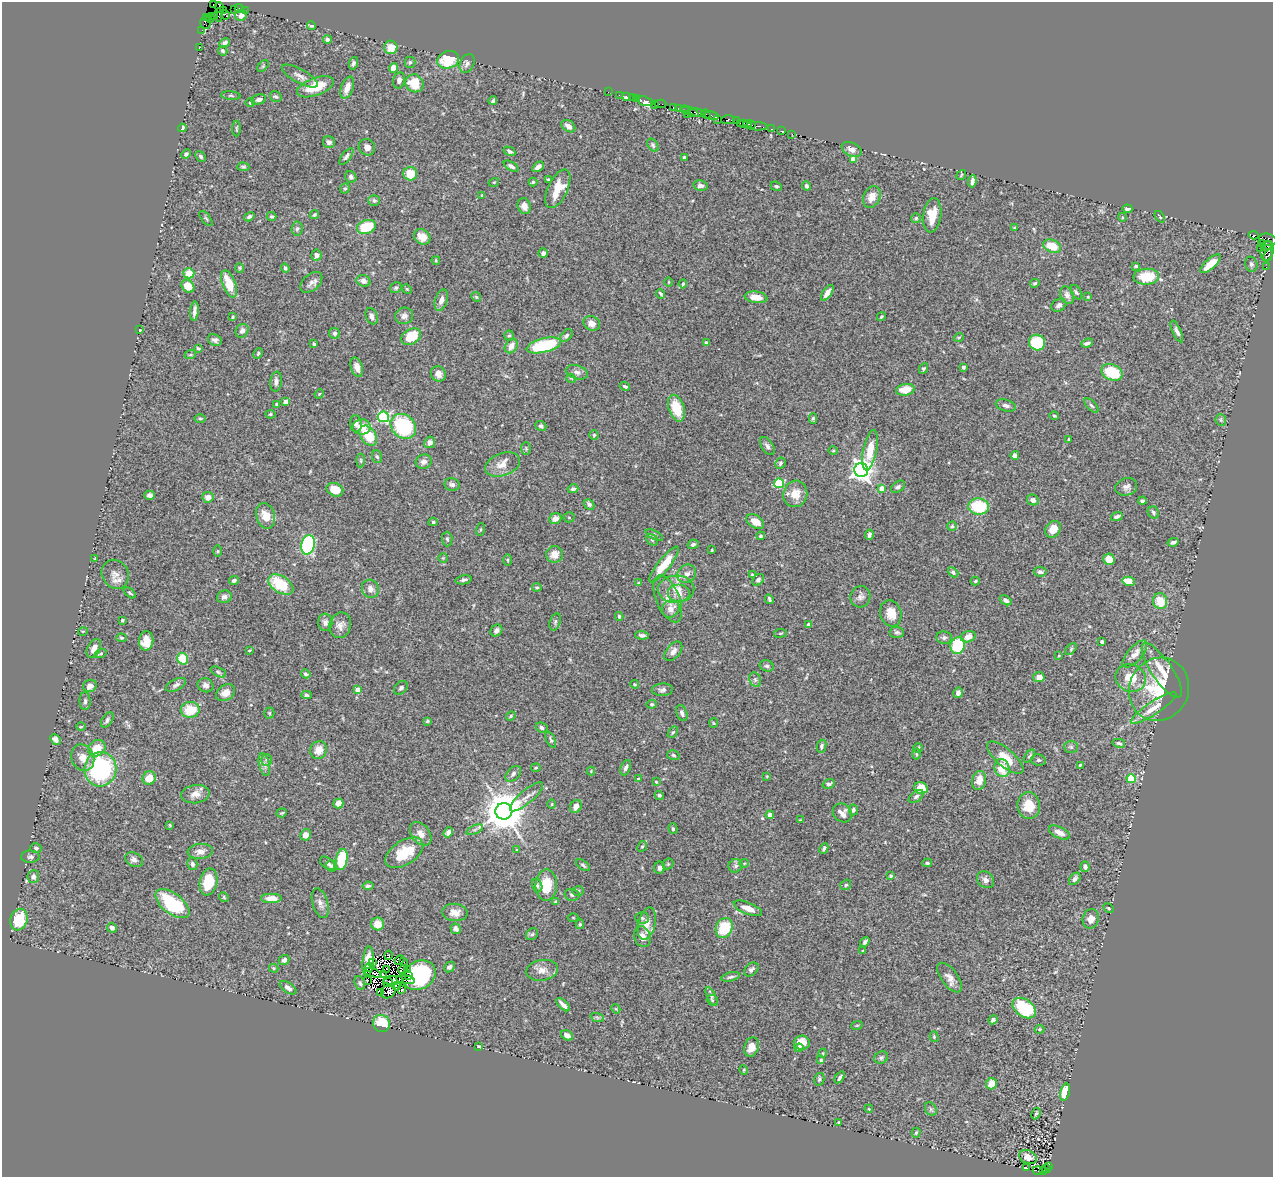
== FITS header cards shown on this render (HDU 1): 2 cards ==
NAXIS1  =                 1271
NAXIS2  =                 1175

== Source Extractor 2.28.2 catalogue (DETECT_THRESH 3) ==
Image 1271 x 1175 px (HDU 1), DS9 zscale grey, 1 PNG px = 1 image px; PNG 1275 x 1179 px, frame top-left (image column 1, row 1175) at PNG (2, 2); each listed source drawn as its Kron ellipse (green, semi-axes under 4 px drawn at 4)
Background 0.89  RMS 0.041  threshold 0.123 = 3 sigma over >= 5 px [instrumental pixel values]
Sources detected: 519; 10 with non-positive FLUX_AUTO (blend fragments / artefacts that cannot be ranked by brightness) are neither listed nor drawn; of the other 509, the 500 brightest by FLUX_AUTO listed and drawn (9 fainter detections omitted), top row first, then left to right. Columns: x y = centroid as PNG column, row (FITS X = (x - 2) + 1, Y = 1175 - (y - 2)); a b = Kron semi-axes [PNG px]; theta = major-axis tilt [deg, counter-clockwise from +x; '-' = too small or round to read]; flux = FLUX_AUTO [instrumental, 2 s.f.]
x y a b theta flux
213 4 3 3 - 40
219 7 5 3 - 63
239 8 4 3 - 72
234 9 3 2 - 55
223 10 2 2 - 2
245 10 2 2 - 15
219 15 6 3 -89 120
225 15 5 3 - 33
241 15 6 5 - 15
206 17 2 2 - 11
214 17 2 2 - 27
210 18 4 2 - 32
205 22 6 5 - 220
312 26 4 3 - 4.9
202 30 2 2 - 14
327 40 4 4 - 7
225 43 5 4 - 7.6
391 47 7 6 - 32
199 48 2 2 - 23
223 51 5 4 - 4.8
448 60 11 8 18 95
410 62 5 5 - 4.8
353 63 6 4 74 7.7
467 63 10 7 63 9.4
263 66 7 4 46 3.5
393 68 5 4 - 24
300 76 20 7 -29 18
399 80 8 6 77 11
414 83 9 8 - 66
315 87 19 8 20 71
347 88 11 6 70 30
608 92 2 2 - 19
619 95 2 2 - 27
231 96 9 4 -5 4.6
626 96 3 3 - 50
276 97 6 5 - 5.2
632 98 2 2 - 50
259 99 7 5 14 10
636 99 2 2 - 32
493 101 4 3 - 5.2
645 101 8 4 -14 220
250 103 4 4 - 3.1
655 104 3 2 - 51
660 104 6 2 1 20
673 107 3 3 - 70
678 108 3 2 - 45
685 111 4 3 - 93
690 111 10 3 -24 180
697 112 7 3 -12 420
687 114 2 2 - 39
706 114 5 3 - 33
712 116 7 3 -17 280
718 119 2 2 - 19
728 120 7 3 2 200
736 121 2 2 - 30
740 123 2 2 - 76
744 123 3 2 - 100
748 124 4 3 - 110
752 125 3 2 - 89
568 126 7 5 -36 17
757 126 11 3 -3 200
182 128 4 3 - 8
236 129 8 3 -90 3.5
772 129 3 2 - 39
781 131 3 2 - 38
792 134 2 2 - 17
329 142 6 6 - 10
653 145 7 5 -55 4.8
367 147 8 8 - 14
852 149 10 6 -25 17
509 151 6 3 -29 6.5
186 154 5 4 - 5.2
201 156 6 4 -47 4.9
346 157 10 4 53 7.5
684 157 4 3 - 4.2
853 159 4 4 - 32
511 166 8 4 -30 8.8
243 167 6 4 -2 4.3
538 167 7 4 35 15
410 174 7 7 - 48
961 175 5 3 - 2.8
351 177 6 5 - 7.4
548 179 4 3 - 2.8
972 181 6 3 82 9.6
494 182 5 3 - 2.5
533 182 4 4 - 3.7
700 186 7 5 -10 11
776 186 5 4 - 5
807 186 4 4 - 7.5
345 188 5 5 - 4.8
558 189 21 10 64 57
482 195 4 4 - 2.9
872 197 11 8 65 27
374 200 6 5 - 6
524 206 8 6 -75 18
1127 209 5 3 - 8.8
314 215 5 4 - 4
932 215 17 9 82 48
272 216 5 4 - 4.2
249 217 5 4 - 5.7
1122 217 4 3 - 2.5
1160 217 6 3 -51 3.6
206 218 9 3 -50 3.8
916 218 5 5 - 4.1
366 227 9 7 19 85
1014 228 4 4 - 2.8
297 229 7 5 85 6.4
1254 235 5 3 - 270
422 237 9 7 -35 26
1268 240 9 6 -13 230
1261 243 2 2 - 36
1268 245 4 3 - 72
1052 246 9 6 -22 50
1260 249 2 2 - 13
1267 251 10 6 77 440
543 253 5 4 - 8.3
316 255 6 5 - 9.7
1268 256 6 3 58 120
436 260 4 3 - 3
1210 264 13 5 42 41
1251 264 8 6 -72 7.6
1136 266 4 4 - 7.3
1266 267 2 2 - 11
240 268 5 4 - 3.2
285 268 4 3 - 5.7
189 273 5 5 - 44
1146 277 13 8 5 89
363 281 7 5 -26 12
311 282 13 8 42 13
669 282 4 3 - 2.2
1035 283 5 4 - 4.9
229 284 14 6 -69 55
683 284 4 4 - 3.9
188 286 7 5 -48 44
396 288 6 5 - 5.3
407 289 5 4 - 3.2
1076 292 8 4 -60 5.3
827 293 9 4 56 19
661 294 5 3 - 4.9
1067 295 9 6 -68 13
476 297 5 4 - 3.3
756 297 11 5 -8 30
1088 297 4 4 - 2.4
441 300 11 6 72 14
1059 305 8 6 29 11
194 311 9 3 83 9.5
372 316 8 5 -68 14
404 316 9 8 - 12
233 317 4 3 - 3.2
881 317 4 3 - 3.3
592 323 8 7 - 19
140 330 3 3 - 2.7
242 331 7 6 - 12
1177 331 12 4 -65 9.7
335 333 6 5 - 7.3
509 336 5 4 - 3.6
566 336 7 4 43 5.9
411 337 10 7 30 77
959 337 5 3 - 2.7
215 340 7 5 -24 8.5
707 343 4 3 - 5.9
1037 343 8 8 - 130
1087 343 6 3 19 6.9
314 344 4 3 - 4.5
544 345 17 7 14 190
511 346 8 6 59 20
198 348 4 3 - 3.3
258 353 6 4 64 3.8
190 355 6 4 19 3.6
357 367 10 6 -72 16
963 367 4 4 - 5.8
923 369 6 4 63 4.4
577 372 11 7 -16 12
1112 372 11 8 -24 110
438 374 8 7 - 16
571 378 5 3 - 2.1
276 382 10 5 84 11
625 386 5 4 - 6
905 390 9 5 8 40
319 394 5 4 - 2.7
285 402 4 4 - 19
277 404 3 3 - 6.6
1006 405 10 5 -16 9.2
1091 405 9 4 -45 5.6
676 408 14 7 -72 69
270 414 5 4 - 4
1054 416 5 3 - 3.6
383 417 5 5 - 270
200 418 6 4 0 3.3
813 418 5 4 - 4.9
1221 420 6 5 - 3.9
356 424 8 6 -82 10
403 426 14 11 -43 200
541 426 6 5 - 6.6
362 427 9 7 3 40
594 435 4 4 - 3.7
368 436 11 7 -55 75
1069 439 3 3 - 2.9
430 442 6 5 - 12
767 446 10 5 -57 8.7
526 448 6 5 - 3.9
870 450 20 7 79 53
833 451 5 3 - 2.7
1015 455 4 4 - 11
377 457 6 5 - 5
361 460 7 4 85 3.9
424 462 8 7 - 13
780 463 6 5 - 5.8
503 464 18 11 19 30
861 470 7 7 - 2100
779 483 5 4 - 140
452 484 8 6 -12 7.9
898 487 7 5 34 6.5
1126 487 11 9 17 12
882 488 4 4 - 32
573 489 5 4 - 7.4
335 490 9 6 -23 38
795 494 13 12 - 38
150 495 5 4 - 11
208 497 5 5 - 21
1033 500 6 5 - 9.8
1142 501 4 3 - 5.5
589 504 6 4 -45 8.2
979 506 10 8 -4 120
1153 512 6 5 - 5.3
266 516 13 9 -73 37
1117 516 6 4 18 7.2
569 517 5 5 - 3.7
555 518 6 5 - 14
433 522 4 4 - 4.3
755 522 9 6 -33 30
952 526 5 4 - 3.4
481 529 6 3 71 2.8
1053 529 9 7 54 35
654 535 9 4 -26 5.7
869 535 5 4 - 7
761 536 4 4 - 5.2
447 539 7 5 -87 5.3
652 540 6 5 - 5.3
1173 542 5 3 - 9.2
693 544 6 4 15 7.5
308 545 10 6 78 360
712 550 3 2 - 2.4
218 551 6 4 89 2.9
554 554 8 8 - 27
443 558 4 4 - 3
95 559 4 3 - 2.8
1109 559 6 5 - 40
508 560 5 3 - 3.1
664 564 22 6 51 65
953 572 6 4 -39 6.1
1040 572 6 4 -5 7.4
115 574 15 13 -60 24
687 574 10 8 41 16
752 575 3 3 - 2.7
234 580 5 4 - 6.5
464 580 8 4 11 6.4
758 580 7 4 47 6.2
975 581 4 3 - 4.2
1129 581 6 4 -11 57
639 583 4 3 - 2.7
281 584 14 8 -33 110
537 587 5 4 - 4.1
370 589 9 8 - 14
676 589 18 13 3 43
130 593 7 4 -39 3.6
679 594 11 9 0 21
224 597 7 6 - 12
860 597 11 10 - 13
668 599 25 11 -68 37
769 599 5 3 - 4.4
1006 600 6 4 -32 6.9
1160 601 8 7 - 49
671 609 9 8 - 25
891 613 13 10 -73 34
619 616 4 3 - 4.1
122 620 3 3 - 5.1
325 622 9 7 -84 9.3
555 622 9 5 74 5.9
340 625 13 10 71 18
809 625 4 4 - 18
496 630 6 5 - 8.6
83 631 5 3 - 2.1
897 632 7 5 -3 6.6
780 633 6 3 8 3.1
642 635 7 4 -4 7.4
968 637 7 5 19 21
121 638 5 4 - 3.7
944 638 8 6 -8 7.5
146 641 9 7 83 38
1102 642 4 3 - 5.1
958 646 8 7 - 130
94 648 10 6 62 20
1071 649 7 4 47 4
249 650 4 2 - 2.4
673 651 11 6 50 16
101 654 6 3 19 2.9
1135 654 17 7 49 22
1059 656 4 3 - 2.3
183 659 6 5 - 63
767 666 7 5 -16 5.9
1162 670 32 10 -56 49
218 672 8 4 -26 5.7
306 674 5 4 - 4.4
1039 677 6 5 - 20
1131 678 16 13 -22 56
755 680 7 5 -69 6.7
635 684 4 3 - 3
176 685 11 5 26 9.5
206 685 8 7 - 11
90 686 7 6 - 14
401 688 8 5 45 6.8
1159 689 32 29 61 160
358 690 4 4 - 36
662 690 10 6 4 9.6
225 693 10 7 31 22
958 693 5 4 - 13
307 695 5 4 - 4.9
85 701 9 5 -89 6.8
652 704 5 4 - 3.9
1153 708 27 6 34 35
190 710 9 8 - 67
269 713 5 5 - 2.8
682 713 8 5 -69 10
511 716 5 4 - 3.4
107 720 8 5 56 7.2
427 721 4 3 - 3.4
714 723 5 4 - 2.9
81 727 5 3 - 2.4
542 727 6 5 - 9.9
673 732 6 3 54 3.2
55 739 6 4 -48 13
551 740 8 4 -66 4.6
1119 743 6 4 -11 6.1
822 746 7 4 78 6.2
1071 747 7 6 - 5.7
97 748 9 7 37 42
918 748 5 5 - 3.7
319 750 9 8 - 29
916 754 5 3 - 3
673 755 6 5 - 5.5
1029 756 7 4 52 4.6
83 758 13 11 -65 29
1005 758 22 9 -40 46
266 760 6 5 - 5.3
1038 760 7 5 -13 5.4
264 765 11 5 -76 11
1080 765 4 3 - 2.7
536 768 5 2 - 2.6
626 768 8 5 67 9.6
1002 768 9 7 -75 54
100 769 17 16 - 340
591 771 4 4 - 2.5
513 774 9 6 46 8.4
767 776 3 3 - 2.4
149 778 7 6 - 36
638 779 4 2 - 2.5
1131 779 4 4 - 100
979 780 9 6 74 29
656 782 4 3 - 2.5
829 784 6 4 19 8.3
921 788 7 6 - 46
195 794 14 9 7 22
659 795 5 4 - 4.3
526 797 21 6 40 19
916 797 8 5 38 6.8
338 803 5 5 - 21
552 804 4 3 - 2.2
576 806 7 5 60 15
1029 806 13 11 -85 55
853 810 5 4 - 6.6
504 811 8 8 - 9300
282 813 5 4 - 3.4
842 813 10 8 -42 18
770 815 4 4 - 17
800 820 3 2 - 2.2
170 825 4 3 - 2.6
673 829 5 4 - 4
475 830 9 3 21 5.1
448 832 5 4 - 12
1059 833 11 5 -27 20
421 834 13 9 -53 21
306 835 6 5 - 19
642 846 6 4 66 3.6
36 848 6 4 -16 5.4
824 848 5 3 - 5.3
516 850 4 2 - 2
200 851 13 7 6 18
404 853 21 12 33 83
30 857 9 6 2 6.9
342 859 11 5 80 110
134 860 9 6 -28 11
327 863 8 5 -37 7.1
744 863 5 4 - 3.1
927 863 5 4 - 4
192 864 6 5 - 6.1
668 864 6 5 - 4.1
583 865 8 3 -36 4.9
332 866 6 5 - 5.2
735 866 7 6 - 7.1
1085 867 5 4 - 7
660 868 6 5 - 9.8
891 876 4 3 - 4
33 877 6 5 - 11
1075 879 7 5 50 8.6
986 880 9 7 -42 11
208 882 13 8 80 84
537 885 7 5 -74 5.7
546 885 15 10 89 61
846 885 6 5 - 5.2
368 886 5 4 - 5.6
578 891 5 5 - 4.5
572 895 7 6 - 6.2
224 897 5 4 - 3.4
271 898 11 5 0 20
556 902 4 3 - 8.8
320 903 15 7 -73 16
172 904 20 10 -38 180
748 908 15 6 -22 28
1108 908 5 3 - 3.2
455 912 12 8 -6 21
573 918 5 3 - 2.5
642 918 7 6 - 5.5
1091 919 10 8 77 22
19 920 11 8 71 85
378 924 6 6 - 32
580 924 5 4 - 4
647 924 16 8 76 28
112 928 5 4 - 9.1
724 928 10 8 66 89
456 929 5 5 - 11
532 934 6 5 - 4.6
642 937 10 8 -74 22
865 942 5 3 - 5.5
863 951 3 3 - 2.6
388 955 5 3 - 5.2
284 960 6 4 41 8.7
399 960 5 4 - 7.3
368 962 15 5 86 21
372 962 3 2 - 5
403 962 4 3 - 7.2
449 967 6 4 44 7.3
274 968 5 4 - 3.8
369 968 4 2 - 5.6
386 969 4 2 - 3.6
403 969 5 3 - 10
751 969 8 5 42 7
408 970 2 2 - 5.1
542 970 16 10 8 22
373 973 9 2 -16 4.2
383 975 3 2 - 3.2
408 975 2 2 - 7.3
419 975 17 14 28 240
731 977 9 4 13 6.3
950 978 17 8 -53 20
367 980 3 2 - 3.1
393 980 10 4 2 6.4
405 980 9 3 -10 4.8
388 982 5 2 - 3
360 983 7 5 -69 5.6
396 986 4 2 - 5.9
288 988 9 5 -34 11
402 989 3 2 - 4.1
388 992 8 6 36 4.7
381 993 3 2 - 2.4
711 996 10 4 -64 6.1
712 1000 6 5 - 4
563 1005 8 3 -45 14
1024 1008 13 8 -35 150
616 1009 5 3 - 2.9
597 1017 7 4 -19 4.1
993 1020 4 4 - 8.6
382 1023 9 8 - 70
857 1025 6 3 19 3.1
1039 1029 5 4 - 3.9
567 1035 6 4 -31 15
934 1037 5 4 - 3.4
802 1043 8 7 - 25
479 1046 4 3 - 2.6
752 1047 10 7 73 29
799 1048 4 4 - 7.2
823 1053 4 3 - 2.3
881 1057 7 6 - 6.6
821 1060 4 4 - 3.7
744 1070 5 3 - 2.5
840 1077 6 3 55 6.1
819 1079 6 5 - 5
991 1084 6 5 - 36
1065 1092 9 4 76 57
869 1109 4 3 - 2.1
931 1109 7 5 -60 6
1036 1113 6 4 62 4.1
839 1123 3 3 - 3.5
916 1133 5 4 - 4.7
1028 1157 9 6 -24 22
1048 1166 3 2 - 100
1026 1168 2 2 - 2.5
1046 1169 4 2 - 140
1038 1171 5 3 - 240
1044 1171 3 3 - 140
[9 fainter detections neither listed nor drawn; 10 non-positive-flux detections neither listed nor drawn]